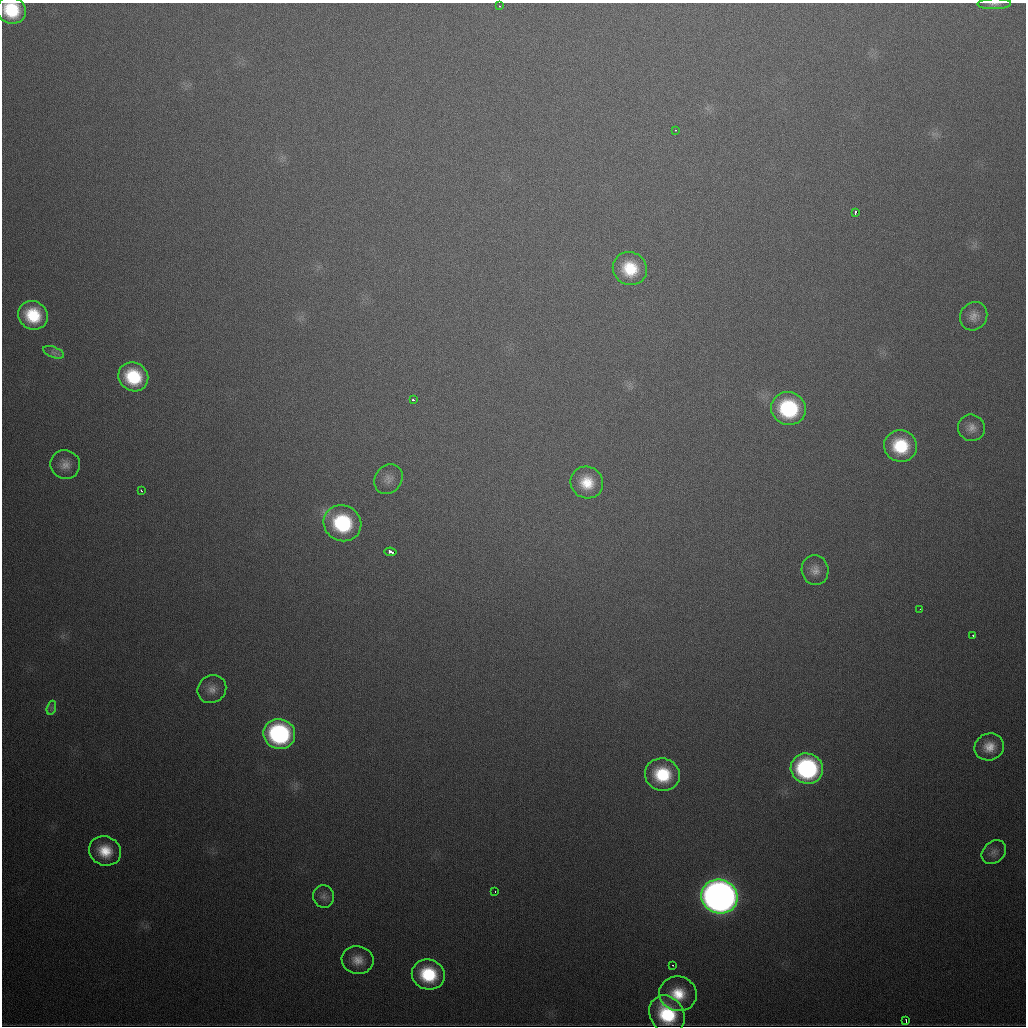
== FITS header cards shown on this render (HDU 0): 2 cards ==
NAXIS1  =                 1024
NAXIS2  =                 1024

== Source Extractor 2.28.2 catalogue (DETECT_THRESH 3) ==
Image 1024 x 1024 px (HDU 0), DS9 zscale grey, 1 PNG px = 1 image px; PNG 1028 x 1028 px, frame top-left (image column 1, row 1024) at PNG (2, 3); each listed source drawn as its Kron ellipse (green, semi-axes under 4 px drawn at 4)
Background 552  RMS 18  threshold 55.2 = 3 sigma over >= 5 px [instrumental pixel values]
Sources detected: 40; all 40 listed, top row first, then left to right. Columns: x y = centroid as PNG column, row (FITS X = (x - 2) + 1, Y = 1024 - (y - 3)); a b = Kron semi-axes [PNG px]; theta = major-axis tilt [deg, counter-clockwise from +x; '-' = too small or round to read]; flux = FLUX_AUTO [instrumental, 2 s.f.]
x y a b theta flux
994 4 17 5 1 5.2e+03
499 6 3 2 - 4.4e+03
11 10 15 13 -26 6.0e+04
675 130 3 2 - 1.6e+03
855 212 4 3 - 1.1e+04
630 269 17 16 - 4.7e+04
33 315 15 14 - 5.4e+04
974 316 15 13 56 1.2e+04
53 352 11 5 -21 5.0e+03
133 377 15 14 - 6.6e+04
413 400 3 2 - 2.7e+03
789 408 17 16 - 1.2e+05
971 428 13 13 - 1.2e+04
901 446 16 15 - 6.3e+04
65 465 15 14 - 1.3e+04
388 479 16 13 53 1.1e+04
587 483 17 15 -35 3.3e+04
141 490 3 2 - 2.3e+03
342 523 19 18 - 1.1e+05
390 552 6 3 -9 2.4e+04
815 570 15 13 -76 1.2e+04
920 609 2 2 - 1.8e+03
973 635 3 2 - 1.6e+03
212 689 15 13 38 1.2e+04
51 708 7 4 72 3.3e+03
279 734 16 15 - 1.9e+05
989 747 15 13 23 2.0e+04
807 768 16 15 - 1.9e+05
662 775 17 16 - 6.5e+04
105 851 16 14 -24 3.1e+04
994 852 13 10 44 7.7e+03
495 892 3 2 - 1.5e+03
324 896 11 10 - 7.7e+03
719 897 18 17 - 1.4e+06
358 960 16 14 -9 1.7e+04
673 965 3 2 - 4.7e+03
428 974 16 15 - 7.1e+04
678 994 19 17 -15 4.0e+04
667 1014 20 16 -55 8.7e+04
906 1021 4 2 - 2.0e+03
At the frame edge (FLAGS 8, measured only in part): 2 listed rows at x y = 994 4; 11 10